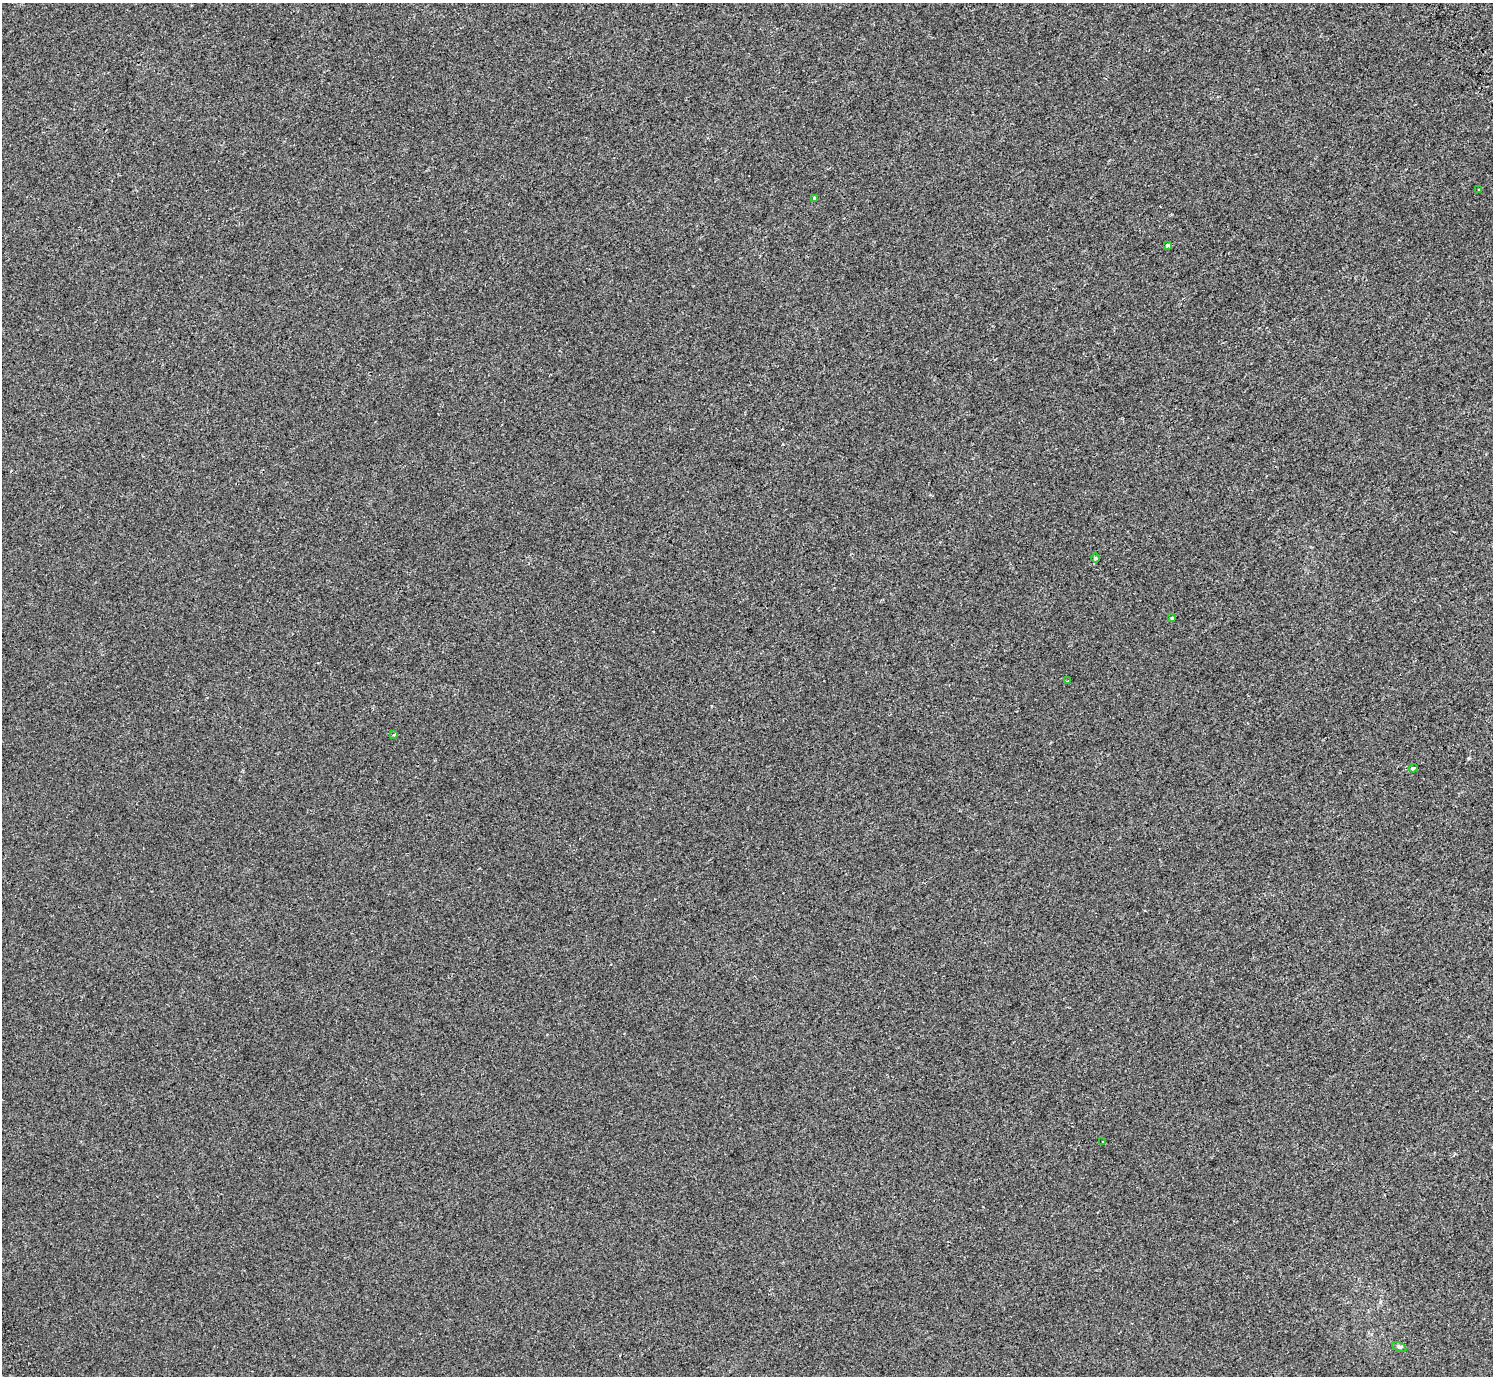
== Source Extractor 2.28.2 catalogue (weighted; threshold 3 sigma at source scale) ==
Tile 10 of 4 x 4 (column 2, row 3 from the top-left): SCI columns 1595-3085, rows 1652-3025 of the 6176 x 6111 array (HDU 1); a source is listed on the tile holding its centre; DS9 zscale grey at full resolution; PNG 1495 x 1378 px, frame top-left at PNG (2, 3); each listed source drawn as its Kron ellipse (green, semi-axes under 4 px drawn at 4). Shown black and unused: <1% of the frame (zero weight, under 2 of 3 exposures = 7% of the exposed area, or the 3 px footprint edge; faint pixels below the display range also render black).
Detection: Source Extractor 2.28.2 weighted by HDU 2 'WHT'; one run over the whole footprint, this tile lists its part. Background -9.91e-05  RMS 0.0046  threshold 0.0209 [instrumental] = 3 sigma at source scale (4.5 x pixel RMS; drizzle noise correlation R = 1.50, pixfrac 1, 0.0396/0.0396 arcsec/px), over >= 5 px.
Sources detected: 10; all 10 listed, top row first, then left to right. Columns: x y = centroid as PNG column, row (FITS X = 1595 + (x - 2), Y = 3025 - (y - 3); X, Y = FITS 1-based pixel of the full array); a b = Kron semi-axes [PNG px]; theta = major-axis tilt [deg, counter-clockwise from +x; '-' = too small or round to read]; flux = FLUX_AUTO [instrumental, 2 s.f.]
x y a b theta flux
1479 190 3 3 - 1.5
815 198 4 3 - 1.5
1168 245 4 3 - 4.6
1096 558 4 4 - 0.52
1172 618 4 4 - 0.52
1067 681 3 2 - 0.28
394 734 3 3 - 0.53
1413 768 4 3 - 2.8
1103 1142 3 2 - 0.3
1399 1347 7 4 -25 0.75